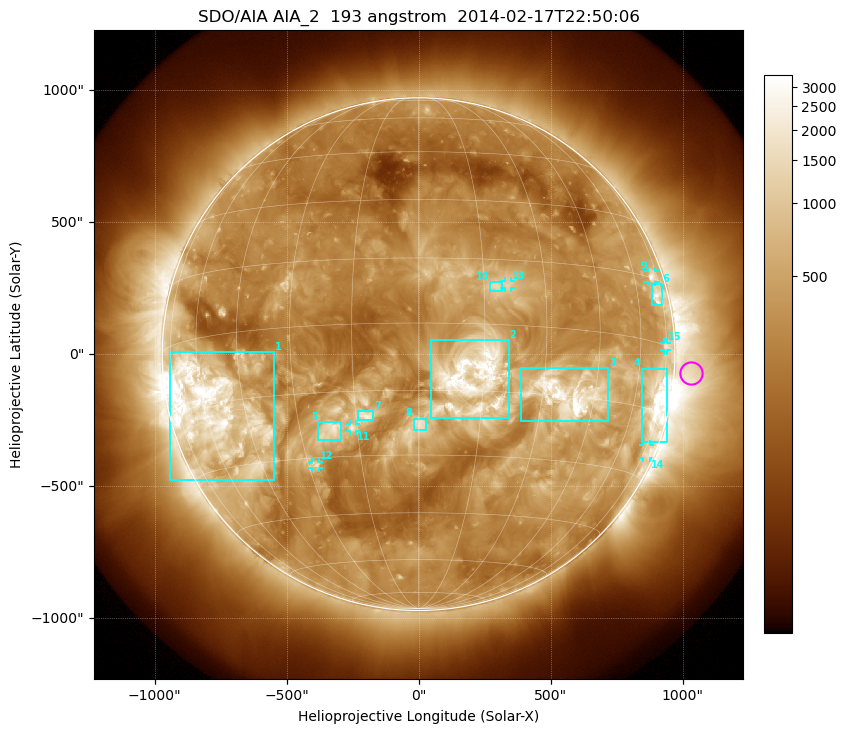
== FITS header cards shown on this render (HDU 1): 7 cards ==
TELESCOP= 'SDO/AIA'
INSTRUME= 'AIA_2'
WAVELNTH=                  193
WAVEUNIT= 'angstrom'
DATE-OBS= '2014-02-17T22:50:06.84'
CTYPE1  = 'HPLN-TAN'
CTYPE2  = 'HPLT-TAN'

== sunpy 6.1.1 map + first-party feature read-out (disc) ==
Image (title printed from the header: SDO/AIA AIA_2  193 angstrom  2014-02-17T22:50:06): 1024 x 1024 px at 2.4 arcsec/px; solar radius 971 arcsec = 405 px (full disc in frame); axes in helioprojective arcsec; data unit not stated in the header (colour bar unlabelled)
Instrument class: DISC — disc imager (sunpy class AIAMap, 193 A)
Bright regions (active regions / flare kernels): reference = the median radial profile (limb darkening/brightening removed); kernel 9 px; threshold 5 sigma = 753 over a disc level ~285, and >= 1.15x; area >= 12 px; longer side >= 10 px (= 24 arcsec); searched inside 0.97 R_sun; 15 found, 15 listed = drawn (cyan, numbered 1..; 6 of them under ~33 arcsec drawn as corner ticks so the feature stays visible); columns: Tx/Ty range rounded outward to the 5 arcsec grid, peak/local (2 s.f.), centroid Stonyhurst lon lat
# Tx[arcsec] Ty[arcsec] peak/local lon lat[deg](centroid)
1 -940..-545 -475..10 15 -56 -16
2 45..340 -245..55 11 +12 -12
3 385..720 -255..-50 18 +37 -15
4 845..940 -330..-55 15 +71 -13
5 -380..-295 -330..-255 5.5 -22 -24
6 880..925 185..265 6.6 +71 +11
7 -230..-170 -250..-215 4.2 -13 -21
8 -20..30 -290..-245 3.6 +0 -23
9 865..900 270..315 6.1 +70 +15
10 270..315 240..275 3.8 +18 +9
11 -265..-235 -290..-265 4.1 -16 -23
12 -405..-375 -430..-405 5 -28 -32
13 325..350 250..275 3.6 +21 +9
14 850..875 -395..-340 4 +76 -24
15 930..940 15..45 3.9 +75 +0
Off-limb structures (1.02-1.3 R_sun): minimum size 162 px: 2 found; the strongest spans PA ~225..300 deg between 1.02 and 1.3 R_sun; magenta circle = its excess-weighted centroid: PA ~265 deg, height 1.07 R_sun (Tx ~1035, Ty ~-70 arcsec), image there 4.2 x the reference